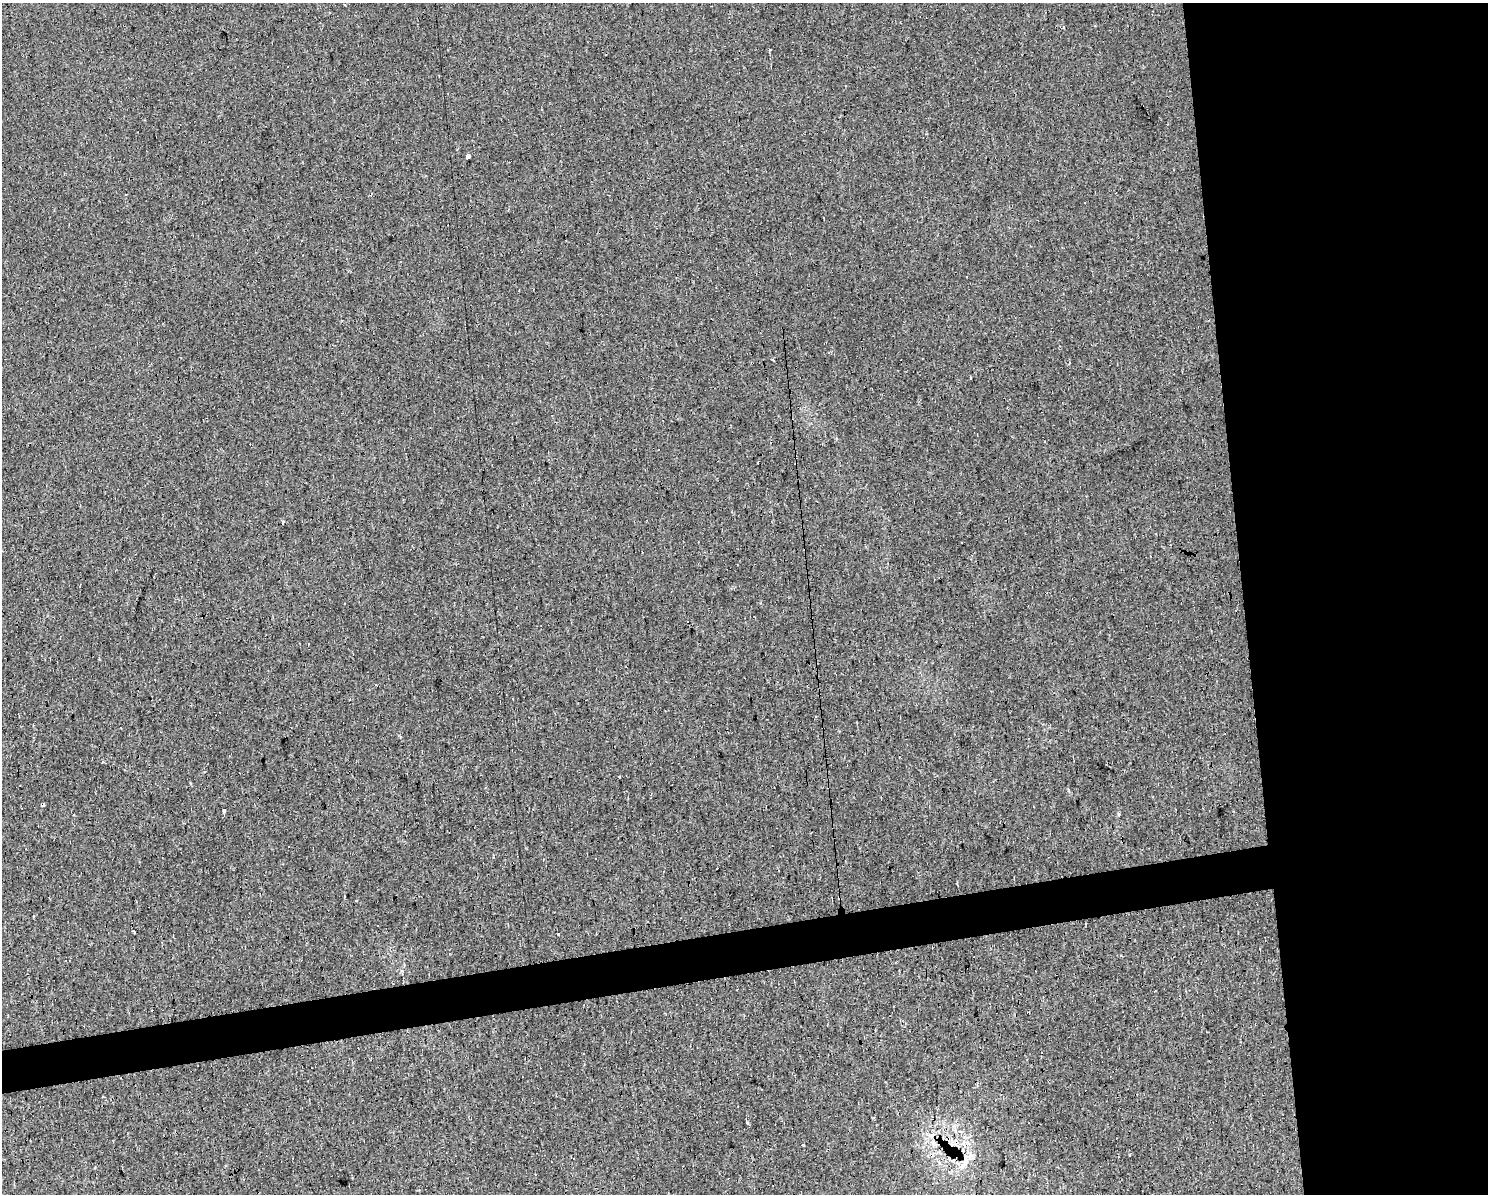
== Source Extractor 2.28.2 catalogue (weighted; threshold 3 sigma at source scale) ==
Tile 6 of 3 x 4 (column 3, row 2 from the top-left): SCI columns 3034-4519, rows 2387-3578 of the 4537 x 4771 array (HDU 1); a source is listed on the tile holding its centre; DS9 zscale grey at full resolution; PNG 1490 x 1196 px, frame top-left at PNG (2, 3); no overlay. Shown black and unused: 20% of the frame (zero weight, under 2 of 3 exposures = <1% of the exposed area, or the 3 px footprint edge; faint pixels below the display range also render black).
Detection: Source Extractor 2.28.2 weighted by HDU 2 'WHT'; one run over the whole footprint, this tile lists its part. Background 0.0206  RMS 0.006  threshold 0.0268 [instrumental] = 3 sigma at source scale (4.5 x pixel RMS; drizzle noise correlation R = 1.50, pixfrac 1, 0.0396/0.0396 arcsec/px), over >= 5 px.
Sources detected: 24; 1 too faint to see at this stretch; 8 cosmic-ray / hot-pixel residue — not listed; the other 15 listed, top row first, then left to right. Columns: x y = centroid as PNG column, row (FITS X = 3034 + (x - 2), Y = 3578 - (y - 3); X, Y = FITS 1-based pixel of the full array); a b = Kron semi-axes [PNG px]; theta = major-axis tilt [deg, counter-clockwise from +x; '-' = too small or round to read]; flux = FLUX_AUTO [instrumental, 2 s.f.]
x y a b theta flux
769 50 3 3 - 2
468 156 4 4 - 6.7
773 360 4 3 - 3.1
971 378 3 2 - 0.82
758 462 3 2 - 1.5
43 805 3 3 - 46
224 812 4 3 - 7.8
356 900 3 2 - 0.41
133 931 3 2 - 0.72
558 934 3 3 - 3.4
746 1122 3 3 - 1.4
956 1142 4 3 - 15
803 1145 3 3 - 3
1130 1155 3 3 - 2.4
966 1157 19 13 77 10
Overlapping masked pixels (flux is a lower limit): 3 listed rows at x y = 43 805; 956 1142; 966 1157